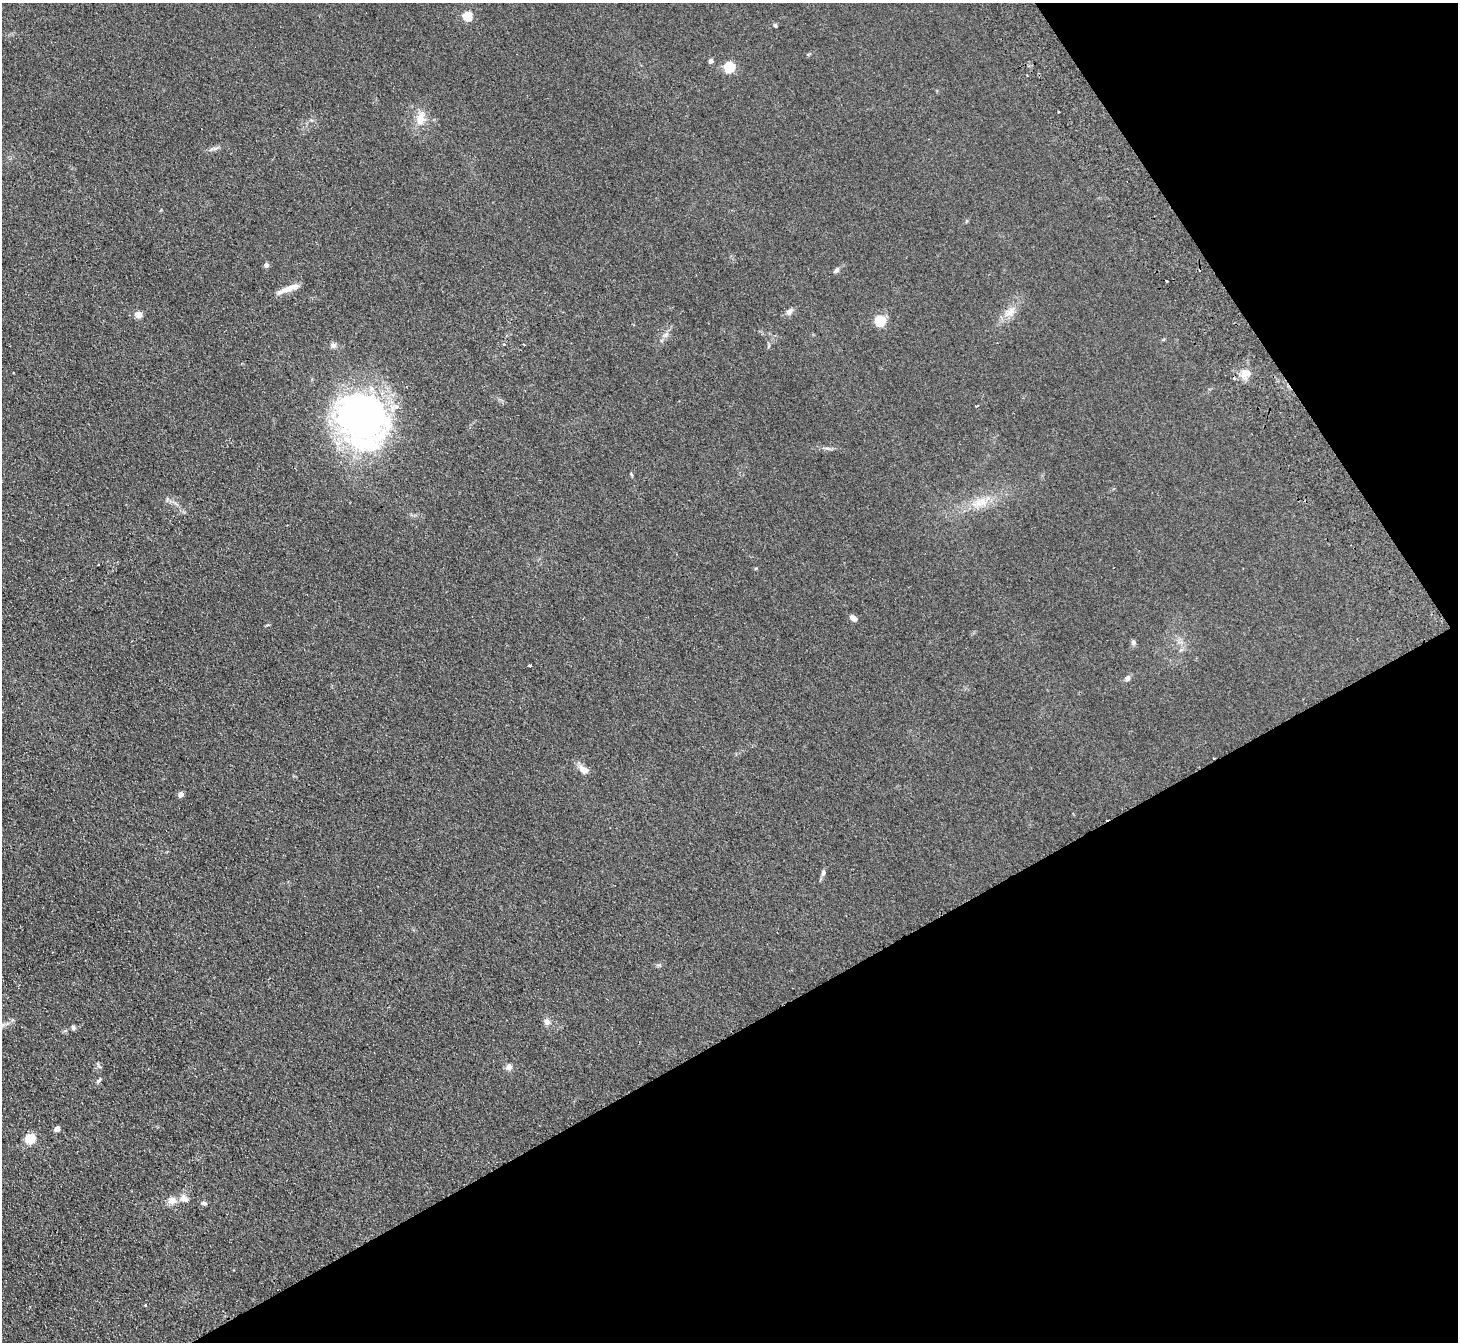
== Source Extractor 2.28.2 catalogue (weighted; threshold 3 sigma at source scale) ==
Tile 12 of 4 x 4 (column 4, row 3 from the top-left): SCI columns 4419-5874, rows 1534-2873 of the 5926 x 5882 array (HDU 1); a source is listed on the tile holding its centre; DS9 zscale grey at full resolution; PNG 1460 x 1344 px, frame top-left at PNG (2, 3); no overlay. Shown black and unused: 30% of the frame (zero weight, under 2 of 3 exposures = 3% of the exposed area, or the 3 px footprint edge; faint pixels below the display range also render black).
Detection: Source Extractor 2.28.2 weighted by HDU 2 'WHT'; one run over the whole footprint, this tile lists its part. Background 0.106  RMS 0.012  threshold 0.0521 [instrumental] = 3 sigma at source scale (4.5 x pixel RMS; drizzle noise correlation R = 1.50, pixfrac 1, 0.05/0.05 arcsec/px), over >= 5 px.
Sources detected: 46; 3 inside a brighter object's white glare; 3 cosmic-ray / hot-pixel residue — not listed; the other 40 listed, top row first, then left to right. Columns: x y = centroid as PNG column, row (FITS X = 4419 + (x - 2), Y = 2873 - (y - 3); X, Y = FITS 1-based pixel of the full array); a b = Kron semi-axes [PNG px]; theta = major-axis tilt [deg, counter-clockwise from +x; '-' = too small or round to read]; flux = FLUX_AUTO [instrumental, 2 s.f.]
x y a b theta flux
467 15 5 5 - 53
775 25 5 4 - 1.4
711 61 5 5 - 3.4
729 67 5 5 - 86
1059 112 3 2 - 1.4
420 119 18 11 82 14
266 265 6 6 - 3.1
837 270 8 5 51 2.7
288 289 27 6 19 11
789 312 10 7 43 4.7
1010 312 20 9 42 12
138 314 5 4 - 19
880 321 5 5 - 69
666 335 9 6 40 4.5
333 345 7 7 - 3.2
1245 373 13 9 0 8.7
1234 379 4 3 - 1.2
977 406 3 2 - 1.4
360 419 67 42 -34 300
631 474 5 4 - 1.1
981 502 22 11 13 19
98 565 3 2 - 2.1
854 618 8 6 -32 5
1133 642 8 6 -82 2.7
529 665 4 3 - 4.2
1127 678 8 6 49 3.6
583 769 13 8 -35 8.3
181 794 4 4 - 7.8
823 873 8 5 82 3.1
546 1021 9 7 -75 4.7
3 1025 7 4 -19 2.3
73 1027 6 5 - 2.7
509 1067 9 7 33 4.5
99 1080 8 4 50 2.3
57 1129 5 4 - 8.8
30 1138 5 5 - 71
184 1198 12 9 -29 6.7
172 1200 12 11 - 7.9
204 1203 9 5 -5 2.4
145 1305 3 3 - 2.3